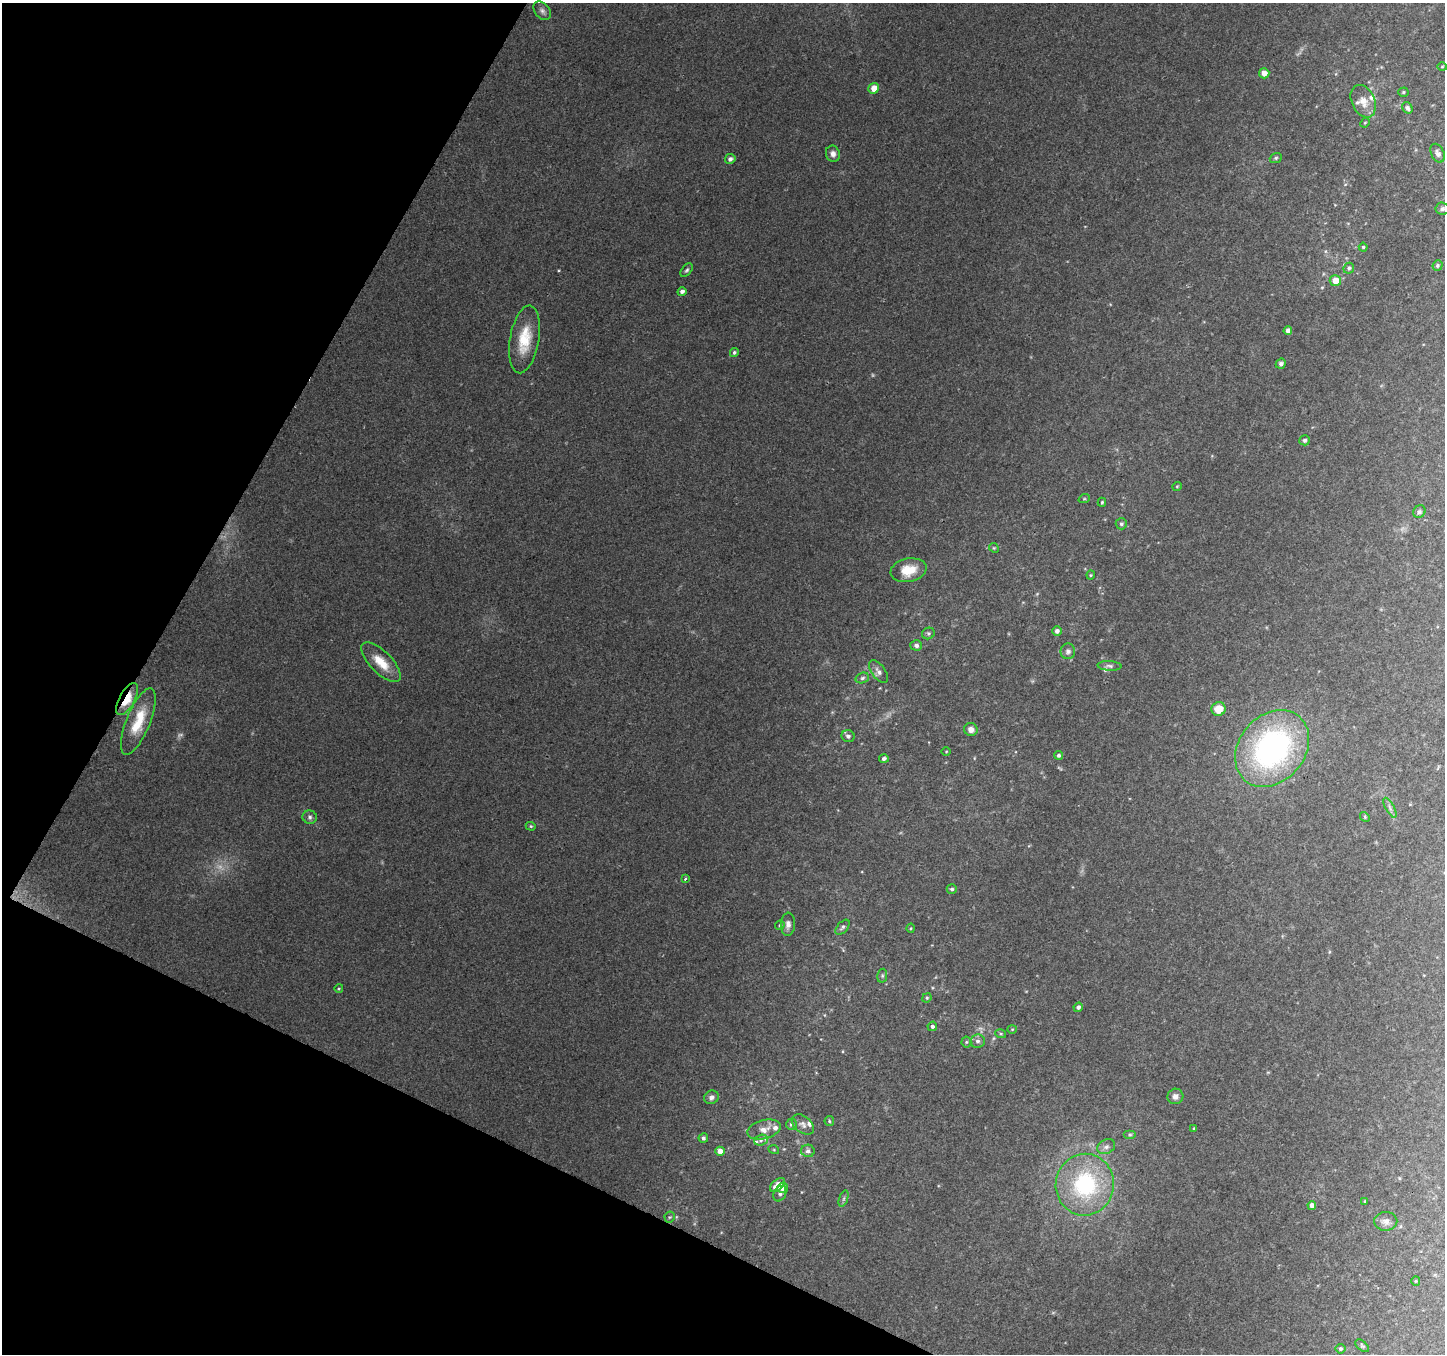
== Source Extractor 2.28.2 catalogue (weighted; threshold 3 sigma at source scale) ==
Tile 9 of 4 x 4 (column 1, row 3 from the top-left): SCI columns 8-1450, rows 1618-2969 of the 5779 x 5873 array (HDU 1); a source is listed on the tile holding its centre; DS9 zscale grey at full resolution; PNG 1447 x 1356 px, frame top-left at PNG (2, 3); each listed source drawn as its Kron ellipse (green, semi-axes under 4 px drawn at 4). Shown black and unused: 23% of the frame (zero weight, under 2 of 3 exposures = <1% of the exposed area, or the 3 px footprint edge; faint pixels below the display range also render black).
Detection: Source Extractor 2.28.2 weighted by HDU 2 'WHT'; one run over the whole footprint, this tile lists its part. Background 0.184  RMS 0.0099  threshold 0.0444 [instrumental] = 3 sigma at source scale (4.5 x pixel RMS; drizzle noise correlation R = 1.50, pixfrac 1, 0.0396/0.0396 arcsec/px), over >= 5 px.
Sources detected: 104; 3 too faint to see at this stretch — neither listed nor drawn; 7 inside a brighter listed object's ellipse — not listed separately; the other 94 listed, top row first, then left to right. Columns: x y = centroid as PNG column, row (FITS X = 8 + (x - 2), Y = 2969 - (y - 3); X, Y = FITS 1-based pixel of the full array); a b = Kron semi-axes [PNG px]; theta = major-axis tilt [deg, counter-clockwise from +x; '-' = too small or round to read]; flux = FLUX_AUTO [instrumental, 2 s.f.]
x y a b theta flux
542 11 10 7 -51 3.6
1442 67 5 3 - 0.89
1264 73 5 5 - 7.2
874 88 5 5 - 10
1403 92 5 4 - 1.5
1363 101 17 11 -65 12
1407 108 6 5 - 2.9
1365 123 5 4 - 1.1
1438 153 10 6 -64 4.6
833 154 8 7 - 4.7
1276 158 6 5 - 1.6
730 159 5 5 - 3.6
1442 209 7 6 - 2.5
1363 247 4 4 - 1.4
1438 265 5 5 - 2
1349 268 6 5 - 2.3
687 270 8 5 51 1.9
1335 281 6 5 - 13
682 291 4 4 - 3.5
1288 330 4 4 - 5
524 339 34 14 80 31
734 352 4 4 - 2
1281 364 5 5 - 3.3
1305 440 5 5 - 2.6
1177 486 5 3 - 0.82
1084 499 6 3 18 1.2
1102 502 4 3 - 1.3
1419 512 7 6 - 2.2
1121 524 5 5 - 2.2
994 548 5 4 - 1.2
909 570 18 11 11 18
1091 575 4 4 - 1
1057 631 5 5 - 3.6
928 633 6 5 - 1.8
916 645 6 5 - 3.3
1068 651 8 7 - 3.9
381 662 26 11 -45 19
1110 666 12 5 -4 2.9
879 672 13 7 -53 4.8
862 678 7 5 19 2.1
127 699 17 7 61 28
1219 709 7 6 - 15
138 721 35 12 68 31
971 729 7 6 - 6.3
848 736 6 6 - 2.8
1272 748 42 33 49 250
946 751 5 3 - 0.84
1059 755 4 4 - 1.9
884 759 5 4 - 2.7
1390 808 11 3 -61 2.7
310 817 7 6 - 2.7
1365 817 5 4 - 1.1
531 826 5 4 - 1.3
685 879 4 3 - 1.5
952 889 5 4 - 1.9
788 924 12 7 87 5
780 925 5 4 - 1.5
843 927 9 5 48 2.4
911 928 4 4 - 1.1
882 976 7 5 79 1.8
339 988 4 3 - 0.93
927 998 5 4 - 1.3
1078 1007 5 4 - 3
932 1026 5 4 - 2.2
1012 1029 4 4 - 0.97
1001 1034 5 3 - 1.1
977 1041 7 6 - 3.4
966 1042 5 5 - 1.5
1175 1096 8 7 - 4.7
711 1097 7 6 - 3.6
829 1121 5 4 - 1.5
791 1124 5 5 - 2.2
803 1124 12 8 -40 4.6
1194 1128 3 3 - 1
764 1129 17 9 15 9.1
1130 1135 6 4 0 1.4
703 1138 4 4 - 2.4
761 1140 7 5 17 2.1
1106 1147 9 7 27 4
774 1150 5 3 - 1
720 1151 5 4 - 7.5
808 1151 7 6 - 3.2
778 1185 9 5 38 10
1085 1185 31 29 82 110
783 1188 5 5 - 5.1
780 1194 8 6 63 3.5
844 1199 8 4 71 2
1365 1201 3 3 - 0.95
1312 1205 4 4 - 5.5
670 1217 5 5 - 1.3
1386 1221 11 9 1 5.5
1416 1281 4 4 - 1
1362 1346 8 4 -40 1.6
1340 1349 5 5 - 2
Overlapping masked pixels (flux is a lower limit): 1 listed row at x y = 127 699